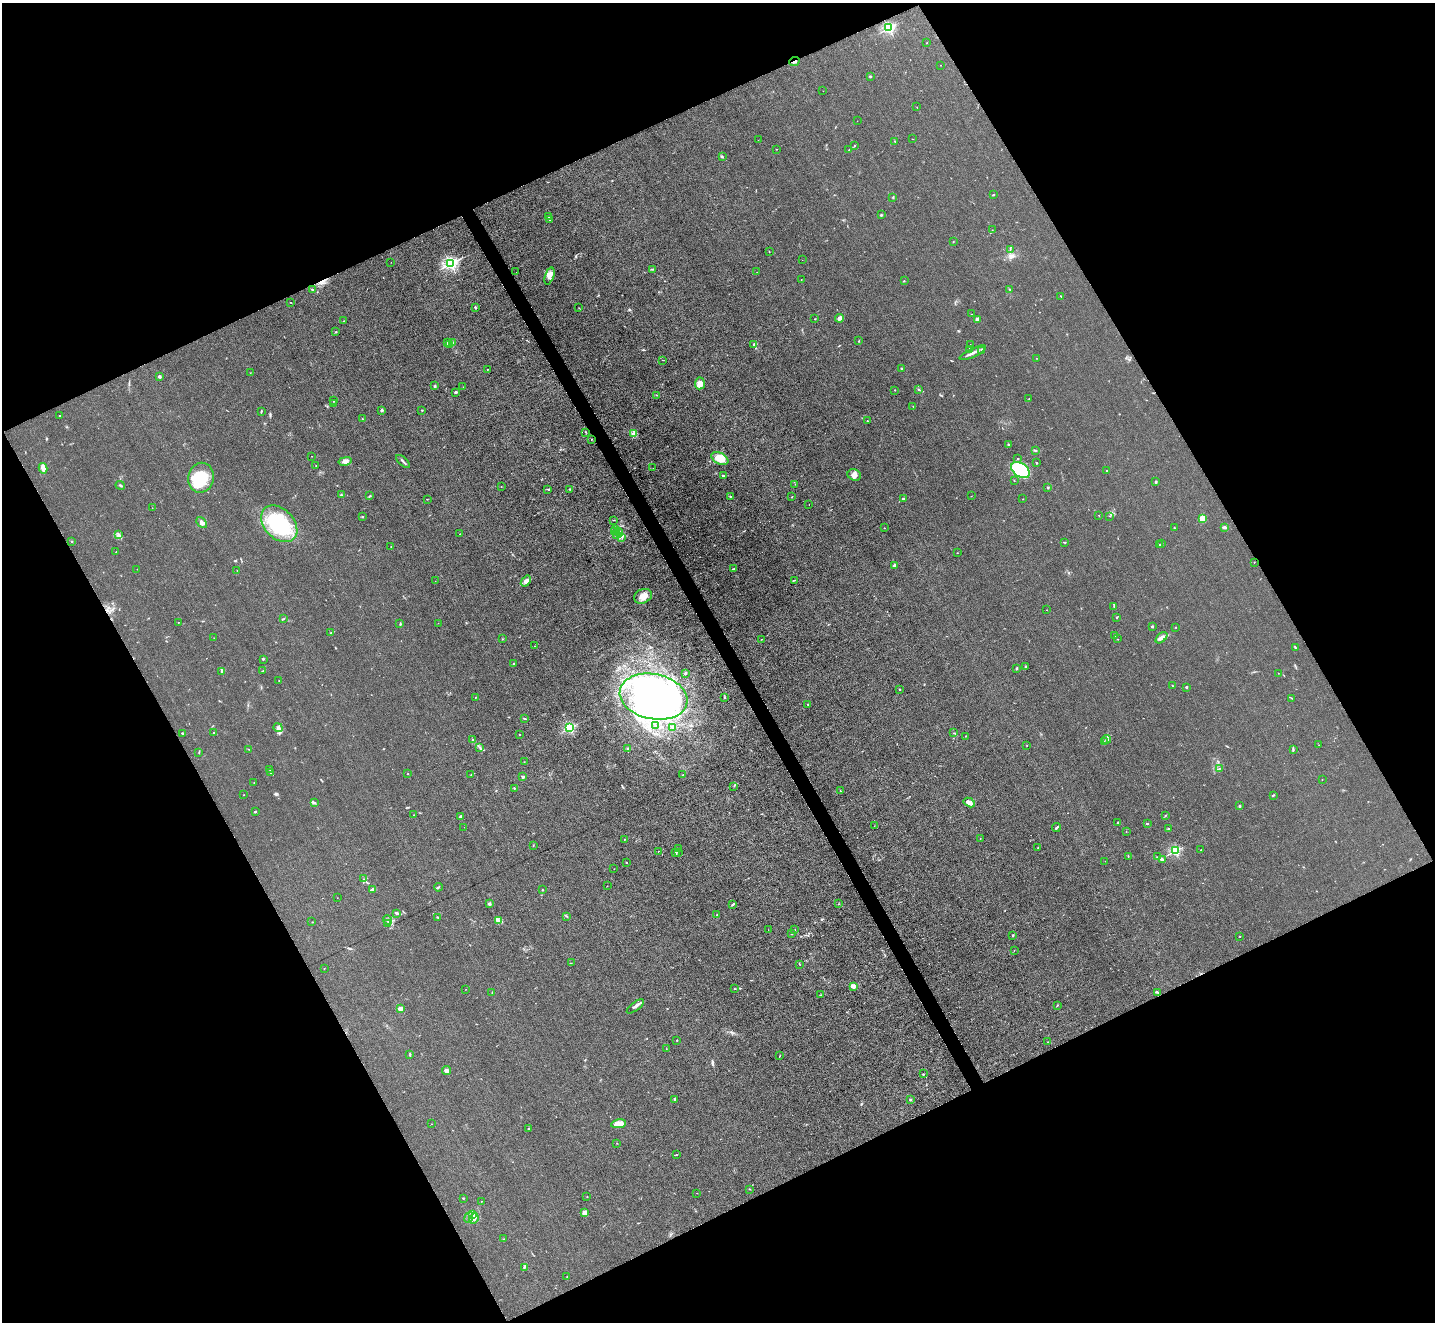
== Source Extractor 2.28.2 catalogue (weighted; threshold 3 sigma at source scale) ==
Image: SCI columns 1-5729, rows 153-5429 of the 5729 x 5718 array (HDU 1 of 3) = the unmasked area's bounding box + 8 px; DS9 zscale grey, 4 x 4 block average (1 PNG px = mean of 4 x 4 image px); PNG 1437 x 1324 px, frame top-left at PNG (2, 3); each listed source drawn as its Kron ellipse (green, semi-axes under 4 px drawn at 4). Shown black and unused: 46% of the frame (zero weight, under 3 of 4 exposures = <1% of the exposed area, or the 3 px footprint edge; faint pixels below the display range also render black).
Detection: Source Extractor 2.28.2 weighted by HDU 2 'WHT'. Background 0.0461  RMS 0.007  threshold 0.0315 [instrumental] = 3 sigma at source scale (4.5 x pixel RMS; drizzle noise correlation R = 1.50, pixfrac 1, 0.05/0.05 arcsec/px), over >= 5 px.
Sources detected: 356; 1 too faint to see at this stretch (4 x 4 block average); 14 inside a brighter object's white glare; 1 cosmic-ray / hot-pixel residue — neither listed nor drawn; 13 coinciding with a brighter row at this scale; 19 inside a brighter listed object's ellipse — not listed separately; the other 308 listed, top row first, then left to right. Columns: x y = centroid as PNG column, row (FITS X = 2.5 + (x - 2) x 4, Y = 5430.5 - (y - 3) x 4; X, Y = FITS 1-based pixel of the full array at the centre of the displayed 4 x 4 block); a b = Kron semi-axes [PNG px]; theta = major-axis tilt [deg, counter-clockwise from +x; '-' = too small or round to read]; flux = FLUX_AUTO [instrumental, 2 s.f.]
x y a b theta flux
889 28 2 2 - 700
927 43 3 2 - 1.5
794 62 5 2 - 6.9
940 65 2 2 - 0.87
870 76 2 2 - 3.6
823 91 2 2 - 0.66
917 107 2 2 - 3.5
857 121 2 2 - 0.61
912 139 2 2 - 0.94
758 140 2 2 - 0.82
895 141 3 2 - 2.5
855 146 2 2 - 2.2
776 149 2 2 - 1.2
849 150 2 2 - 1.9
722 157 3 2 - 4.7
993 195 2 2 - 2.2
893 197 3 2 - 2.6
881 215 3 2 - 3.5
549 217 2 2 - 3.7
549 220 2 2 - 2
992 230 2 2 - 0.98
953 242 2 2 - 1.6
1010 249 2 2 - 1.8
769 252 2 2 - 1.4
802 260 2 2 - 0.57
391 262 2 2 - 0.82
450 264 2 2 - 1100
653 269 3 2 - 4.2
516 272 2 2 - 1
757 272 2 2 - 0.64
549 276 9 4 71 26
801 279 2 2 - 1.1
904 281 2 2 - 2.7
1010 289 3 2 - 2.3
312 290 2 2 - 3.7
1061 296 2 2 - 2.7
290 302 2 2 - 1.3
475 307 3 2 - 4.8
579 308 2 2 - 1.1
972 314 2 2 - 1.6
839 318 4 3 - 17
815 319 2 2 - 1.7
977 319 2 2 - 66
344 321 2 2 - 1.1
336 332 2 2 - 3.1
859 341 2 2 - 2.1
447 342 3 2 - 2.7
453 343 2 2 - 1.4
754 344 3 2 - 4.8
970 344 2 2 - 0.8
449 345 3 2 - 4.4
970 349 3 2 - 2.3
982 350 4 2 - 9.1
973 353 14 2 25 18
1036 358 2 2 - 1.1
662 360 2 2 - 0.93
902 368 2 2 - 19
488 369 2 2 - 1.4
250 373 2 2 - 0.85
159 376 2 2 - 21
700 383 6 5 - 27
435 386 2 2 - 4.6
463 387 2 2 - 1.2
895 390 2 2 - 2.3
919 390 4 2 - 3.7
455 392 3 2 - 4.4
657 395 2 2 - 1.4
1029 399 2 2 - 2.3
333 401 2 2 - 1.2
333 404 3 2 - 3.6
913 406 2 2 - 1.2
382 410 2 2 - 12
422 410 2 2 - 7.3
261 411 3 2 - 3.2
59 415 2 2 - 1.9
362 419 2 2 - 2.2
867 421 2 2 - 1.3
586 432 2 2 - 1.8
634 433 3 2 - 3.3
591 439 2 2 - 3
1008 444 2 2 - 2.8
1036 451 2 2 - 3
312 456 2 2 - 1.1
720 458 9 5 -27 69
1018 459 2 2 - 2.2
345 461 7 4 12 19
403 461 8 2 -41 9
1036 463 2 2 - 2.3
316 466 2 2 - 1.2
43 468 5 3 - 20
653 468 2 2 - 0.5
1020 470 10 6 -35 280
1106 470 2 2 - 2.3
854 475 7 5 -25 19
723 476 2 2 - 5.7
201 478 15 13 78 130
1014 481 2 2 - 1.3
1156 482 3 2 - 3.6
795 484 2 2 - 0.81
120 485 5 2 - 6.6
501 487 2 2 - 0.93
1048 487 2 2 - 21
548 489 4 2 - 4.2
569 489 2 2 - 3.6
341 495 2 2 - 3.4
370 496 3 2 - 4.2
971 496 2 2 - 1.2
730 497 3 2 - 3.9
791 497 2 2 - 1.6
427 499 2 2 - 1.4
903 499 2 2 - 29
1023 499 2 2 - 1.2
809 504 2 2 - 1.4
152 508 2 2 - 0.86
1099 515 2 2 - 1.7
1110 516 2 2 - 1.8
362 517 3 2 - 3.2
1202 518 4 4 - 42
613 520 3 2 - 1.5
202 523 6 4 -48 13
279 524 21 15 -46 290
1224 527 3 3 - 7
884 528 2 2 - 1.9
1174 528 2 2 - 2.4
615 529 2 2 - 1.9
614 531 2 2 - 1.5
619 533 4 2 - 10
118 534 3 2 - 5.7
460 534 2 2 - 1.6
616 534 3 2 - 5.3
622 537 3 2 - 4.4
72 541 2 2 - 3.5
1064 542 3 2 - 2.9
1162 544 2 2 - 1.1
1160 545 3 2 - 2.6
391 547 2 2 - 1.1
116 552 2 2 - 3.9
957 553 2 2 - 1.5
1254 562 2 2 - 4.8
894 565 2 2 - 12
137 569 2 2 - 0.84
734 569 2 2 - 3.2
237 570 2 2 - 0.98
794 580 3 2 - 3.5
435 581 2 2 - 1.3
526 581 6 4 52 12
643 596 9 7 23 35
1114 606 3 2 - 2.4
1046 610 2 2 - 1.1
1117 618 2 2 - 1.7
283 619 3 2 - 3.1
178 622 2 2 - 0.96
438 623 2 2 - 0.86
400 624 2 2 - 2.7
1152 626 2 2 - 21
1176 627 2 2 - 1.2
331 633 2 2 - 2
1114 636 2 2 - 2.4
214 638 2 2 - 0.96
1161 638 7 4 43 16
502 639 2 2 - 1.3
762 639 2 2 - 1.9
1117 639 2 2 - 1.5
534 646 2 2 - 2.1
1295 647 3 2 - 3.5
263 659 3 2 - 2.8
513 664 4 2 - 3.3
1025 667 2 2 - 4.2
1016 668 2 2 - 2.8
221 671 2 2 - 5.7
263 671 3 2 - 3.3
685 673 3 2 - 4.7
1278 673 2 2 - 1
279 681 2 2 - 1
1172 686 2 2 - 1.7
1186 687 2 2 - 7.1
900 689 2 2 - 6.3
476 697 2 2 - 1.1
654 697 34 22 -12 970
724 697 2 2 - 3.6
1291 698 3 2 - 2
808 704 2 2 - 8.7
524 718 3 2 - 2.5
655 725 2 2 - 1.4
278 728 4 4 - 12
569 728 2 2 - 510
672 728 2 2 - 2.9
182 733 3 2 - 3.2
213 733 2 2 - 1.8
954 733 2 2 - 2.3
519 734 2 2 - 4.7
965 736 2 2 - 1.9
1107 739 4 2 - 6.9
472 740 3 2 - 2.4
1104 741 2 2 - 2.1
1319 745 2 2 - 0.69
1027 746 2 2 - 1.2
480 747 2 2 - 2
249 749 2 2 - 1.2
628 749 4 2 - 6.5
1293 750 3 2 - 3.9
199 753 3 2 - 2.9
524 762 2 2 - 1.5
270 769 3 2 - 3.7
1219 769 2 2 - 1.9
270 772 3 2 - 5.4
407 774 2 2 - 0.99
471 775 2 2 - 1.3
683 775 2 2 - 1.7
523 777 3 2 - 7.8
1322 780 2 2 - 1.7
254 783 2 2 - 0.89
734 786 2 2 - 1.1
514 788 2 2 - 3.6
840 791 2 2 - 1.3
244 795 2 2 - 1.4
1273 795 3 2 - 4.4
969 802 6 3 -30 23
314 803 4 2 - 7.7
1239 806 2 2 - 16
255 812 3 2 - 3.9
413 815 2 2 - 0.91
1165 815 2 2 - 1.9
460 816 2 2 - 9.2
1118 823 3 2 - 6.3
1147 823 2 2 - 12
874 826 2 2 - 0.99
464 827 2 2 - 0.61
1056 828 4 2 - 6.4
1168 829 3 2 - 4.3
1126 832 2 2 - 1.3
980 838 2 2 - 1.8
624 839 2 2 - 3.6
533 845 3 2 - 3
678 848 2 2 - 1.5
1038 848 2 2 - 4.4
1201 850 2 2 - 2.4
658 851 2 2 - 1.5
1175 851 2 2 - 500
675 853 3 2 - 5.6
678 853 2 2 - 1.3
1128 856 3 2 - 2.3
1157 857 2 2 - 1.4
1162 859 4 2 - 10
1105 861 2 2 - 0.55
626 862 2 2 - 1.9
614 869 2 2 - 1.3
363 879 2 2 - 1.2
607 886 2 2 - 1.2
438 887 4 2 - 4.1
372 889 4 3 - 7.2
542 890 2 2 - 2.8
337 898 2 2 - 1.3
489 903 3 3 - 5.8
732 904 2 2 - 5
839 904 2 2 - 1.7
396 913 4 2 - 6.4
717 915 2 2 - 6.9
566 916 3 2 - 3
437 917 3 2 - 3
388 920 5 3 - 12
499 920 3 2 - 6.7
312 922 2 2 - 1.2
388 924 3 2 - 4.1
768 930 2 2 - 0.71
795 930 2 2 - 0.9
791 934 2 2 - 2.5
1013 936 2 2 - 2.2
1240 936 2 2 - 1.8
1014 950 2 2 - 1.1
571 963 2 2 - 1.5
800 965 2 2 - 0.9
324 968 2 2 - 1.1
853 986 3 3 - 26
735 989 2 2 - 2
465 990 2 2 - 0.83
1157 992 2 2 - 2.8
492 993 3 2 - 2.4
820 995 3 2 - 2.3
1057 1005 3 2 - 3.4
635 1006 10 3 38 11
400 1008 4 3 - 8.4
677 1040 2 2 - 4.1
1047 1042 2 2 - 1.9
666 1049 2 2 - 0.89
410 1054 3 2 - 3.5
780 1055 2 2 - 1.5
447 1070 4 2 - 17
923 1074 2 2 - 5
674 1099 3 2 - 5.2
910 1100 2 2 - 4.4
431 1124 2 2 - 0.76
619 1124 7 4 10 44
528 1129 2 2 - 1.7
617 1143 2 2 - 0.71
676 1155 2 2 - 1.3
750 1189 3 2 - 2
697 1193 2 2 - 1.4
587 1197 2 2 - 0.94
463 1198 2 2 - 3.5
481 1201 2 2 - 0.88
585 1213 3 2 - 31
472 1214 3 2 - 6.9
469 1217 6 2 69 8.4
474 1219 5 2 - 9.6
504 1239 3 2 - 2.5
525 1267 3 2 - 3
567 1277 2 2 - 1.9
Overlapping masked pixels (flux is a lower limit): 1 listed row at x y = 794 62
Diffuse or blended objects may show on this block-average render without a row.